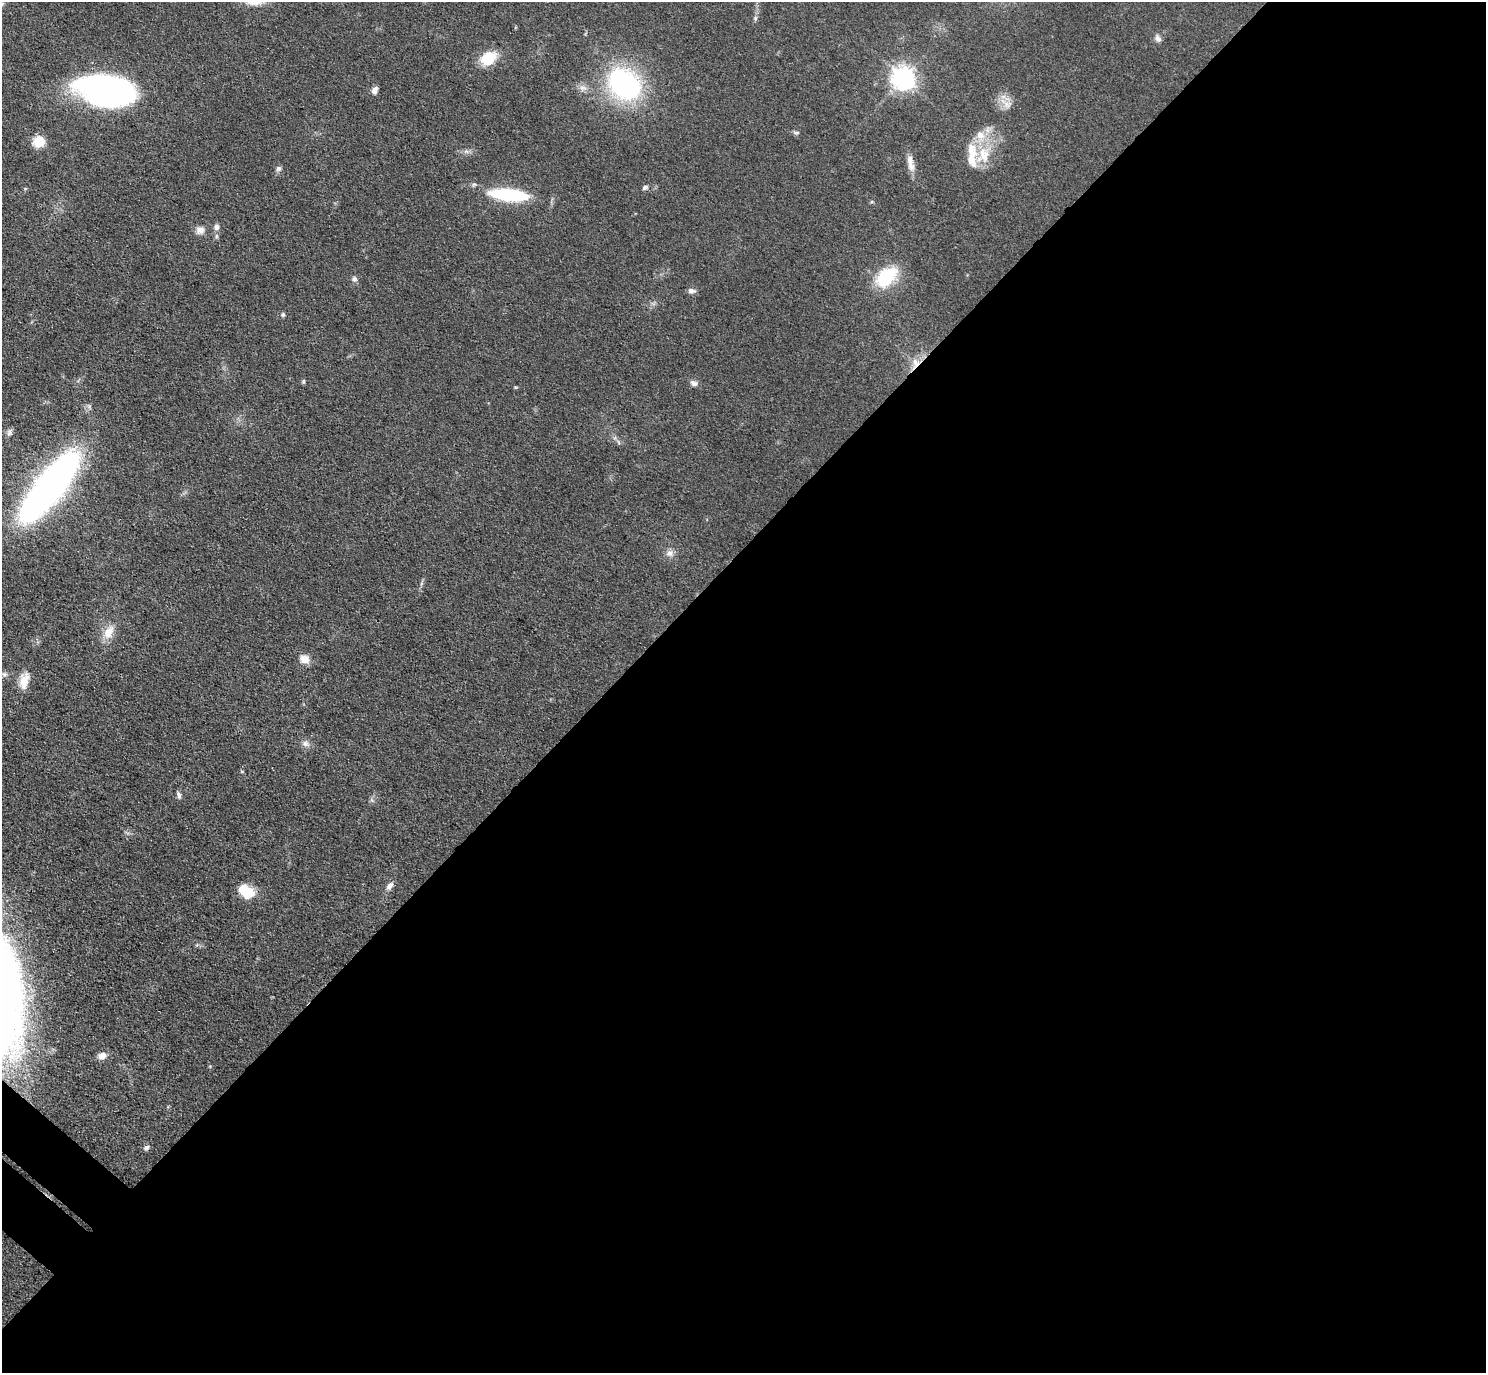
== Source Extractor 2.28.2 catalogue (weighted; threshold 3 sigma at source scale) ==
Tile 12 of 4 x 4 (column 4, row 3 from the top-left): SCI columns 4492-5975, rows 1570-2940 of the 6016 x 6023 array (HDU 1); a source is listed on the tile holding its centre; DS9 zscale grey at full resolution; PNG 1488 x 1375 px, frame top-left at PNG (2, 2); no overlay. Shown black and unused: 60% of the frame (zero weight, under 3 of 4 exposures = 5% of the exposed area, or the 3 px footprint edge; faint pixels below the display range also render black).
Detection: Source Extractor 2.28.2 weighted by HDU 2 'WHT'; one run over the whole footprint, this tile lists its part. Background 0.0466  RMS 0.0061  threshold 0.0272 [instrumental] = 3 sigma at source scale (4.5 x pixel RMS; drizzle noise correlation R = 1.50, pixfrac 1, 0.05/0.05 arcsec/px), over >= 5 px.
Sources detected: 46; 1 inside a brighter object's white glare — not listed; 4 inside a brighter listed object's ellipse — not listed separately; the other 41 listed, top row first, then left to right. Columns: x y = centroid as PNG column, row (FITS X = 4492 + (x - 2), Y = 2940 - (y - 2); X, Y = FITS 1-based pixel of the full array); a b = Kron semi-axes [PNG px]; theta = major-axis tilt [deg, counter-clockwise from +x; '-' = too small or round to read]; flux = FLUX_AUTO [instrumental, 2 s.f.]
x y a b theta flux
755 18 6 5 - 1.1
1158 39 9 7 -61 2.4
488 58 19 14 31 14
903 78 8 8 - 460
624 84 34 25 -41 110
106 90 48 26 -8 230
375 90 9 6 68 2.8
1006 104 11 7 -67 3.9
796 132 9 4 -5 1.1
980 135 14 11 -49 7.4
39 142 11 10 - 13
466 151 7 4 -18 1.5
983 152 18 13 -4 12
911 166 14 9 -65 4.6
279 169 7 6 - 1.7
645 187 8 5 27 1.4
25 189 5 3 - 0.57
509 195 42 12 -6 46
216 227 9 7 -90 2.3
200 230 11 9 19 3.8
886 277 25 15 43 31
354 279 8 6 79 1.7
692 291 10 6 -5 2
283 315 6 4 -76 1
916 363 15 10 71 6.8
303 381 6 4 90 0.83
694 383 9 7 -22 2.5
10 432 10 6 63 1.8
50 487 48 15 52 510
670 553 10 9 - 3.3
108 632 16 10 57 8.9
304 659 13 11 -16 4.9
4 674 7 5 -12 1.4
24 681 22 11 78 8.2
305 744 9 7 -45 2.6
242 772 6 3 -19 0.63
179 795 10 5 -75 1.8
390 886 12 6 51 2.9
248 893 15 13 45 13
102 1056 8 7 - 5
146 1148 7 6 - 2
Overlapping masked pixels (flux is a lower limit): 2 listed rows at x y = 916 363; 50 487